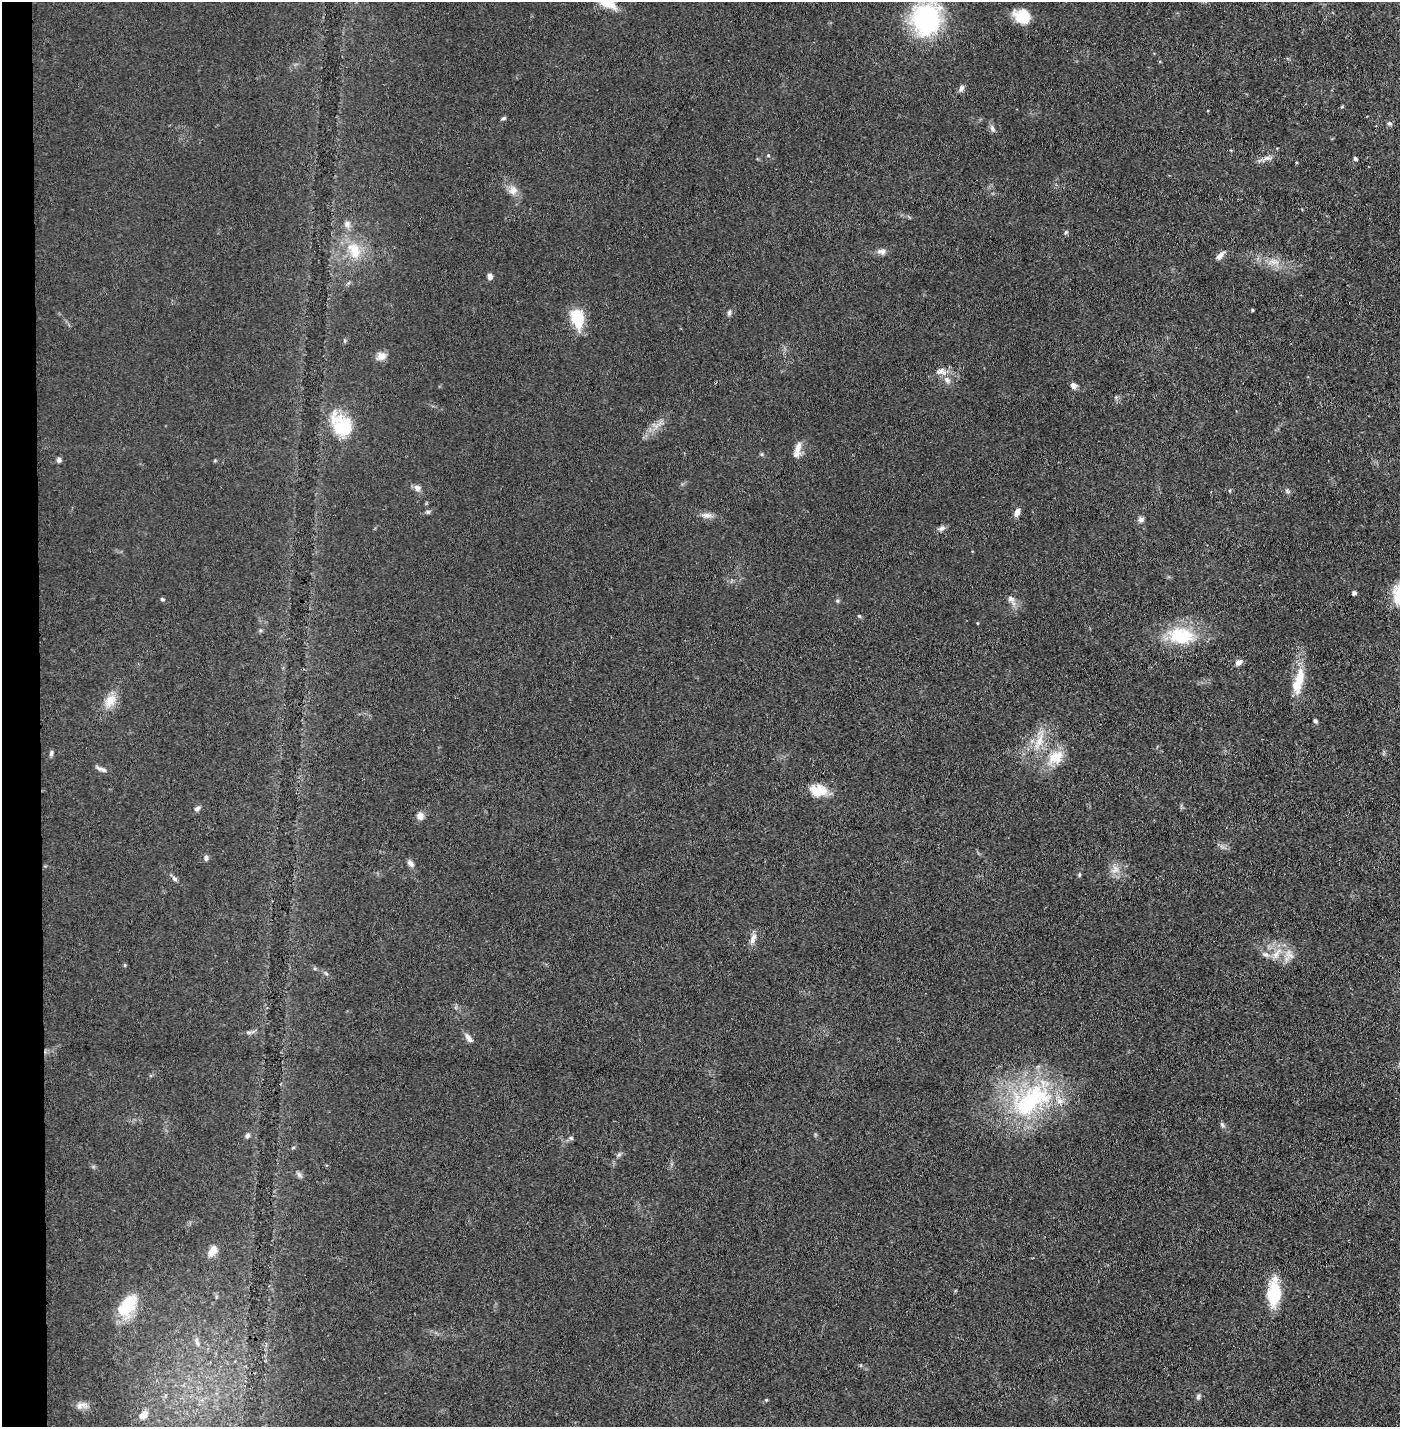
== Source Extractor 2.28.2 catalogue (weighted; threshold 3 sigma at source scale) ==
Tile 4 of 3 x 3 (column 1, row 2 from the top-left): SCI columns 52-1449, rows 1425-2849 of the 4296 x 4273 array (HDU 1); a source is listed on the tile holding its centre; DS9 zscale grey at full resolution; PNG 1402 x 1429 px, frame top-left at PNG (2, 2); no overlay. Shown black and unused: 3% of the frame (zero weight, under 3 of 4 exposures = <1% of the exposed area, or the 3 px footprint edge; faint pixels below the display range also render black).
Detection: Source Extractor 2.28.2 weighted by HDU 2 'WHT'; one run over the whole footprint, this tile lists its part. Background 0.0706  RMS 0.0071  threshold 0.0318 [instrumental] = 3 sigma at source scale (4.5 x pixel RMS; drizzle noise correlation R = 1.50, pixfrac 1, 0.05/0.05 arcsec/px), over >= 5 px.
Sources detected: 82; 6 inside a brighter listed object's ellipse — not listed separately; the other 76 listed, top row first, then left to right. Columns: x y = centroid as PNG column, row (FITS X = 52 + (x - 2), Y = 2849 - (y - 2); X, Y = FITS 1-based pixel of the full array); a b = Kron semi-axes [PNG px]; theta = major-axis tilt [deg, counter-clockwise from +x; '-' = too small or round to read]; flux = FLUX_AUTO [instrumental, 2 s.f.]
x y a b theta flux
1022 16 19 15 -20 15
926 19 27 24 78 120
961 88 10 6 70 2.1
1342 107 5 3 - 0.68
503 118 6 4 21 1.1
1389 123 6 5 - 1.7
992 129 10 6 -66 2.3
768 155 4 4 - 0.71
1267 158 11 6 7 3.2
1355 159 4 4 - 1.5
513 190 13 10 60 5.1
347 224 9 8 - 3.4
1066 232 6 5 - 1
354 250 27 16 -68 20
881 251 12 7 4 3.3
1220 255 12 6 43 3.5
1273 262 9 5 -45 3
490 276 7 5 -82 2.7
1252 310 4 3 - 0.8
729 313 8 5 79 1.6
577 317 19 14 -72 22
381 356 13 10 28 4.7
944 373 9 7 -41 3.8
1073 385 7 6 - 3.1
341 425 34 23 -50 30
798 447 16 8 74 5.4
59 460 5 5 - 2.2
417 488 10 8 -33 2.9
1287 491 6 5 - 1.3
428 512 7 5 1 1.4
1017 512 9 6 71 4.4
707 515 14 7 -2 4.1
1141 519 8 7 - 2.2
941 528 10 6 25 2.3
1354 593 4 4 - 2.1
162 599 5 4 - 1
1011 599 11 8 -36 3.1
837 601 5 5 - 1
859 616 6 4 -44 0.84
977 623 4 3 - 0.52
1181 636 35 22 -3 35
1239 662 9 6 21 3.4
1297 684 29 12 69 15
110 700 20 12 54 9.4
1315 721 5 4 - 1.3
1039 741 26 10 67 13
51 753 8 4 79 1.5
1056 757 25 17 31 16
101 769 15 4 -20 2.6
818 790 22 14 -5 13
197 808 8 6 34 2.1
420 816 8 7 - 4.4
206 858 7 5 -89 1.6
410 863 9 6 -46 2.8
1115 869 12 10 85 5.6
1079 875 6 3 89 0.9
174 879 9 5 -46 1.9
753 938 15 7 71 4
1276 954 20 7 56 6.4
1266 955 9 7 -24 2.9
1291 956 8 5 -45 2.4
125 965 5 3 - 0.73
468 1038 13 6 -53 3.4
1031 1101 65 35 32 99
1222 1125 8 5 -53 1.6
247 1136 7 6 - 1.6
571 1138 6 4 -17 0.92
299 1175 7 6 - 1.8
213 1251 14 9 59 7
1274 1294 27 13 -90 28
127 1306 28 16 53 27
197 1341 14 4 -76 2.4
1198 1397 8 5 75 1.5
766 1400 4 4 - 0.79
81 1405 17 7 9 4.1
143 1415 12 7 40 5.9